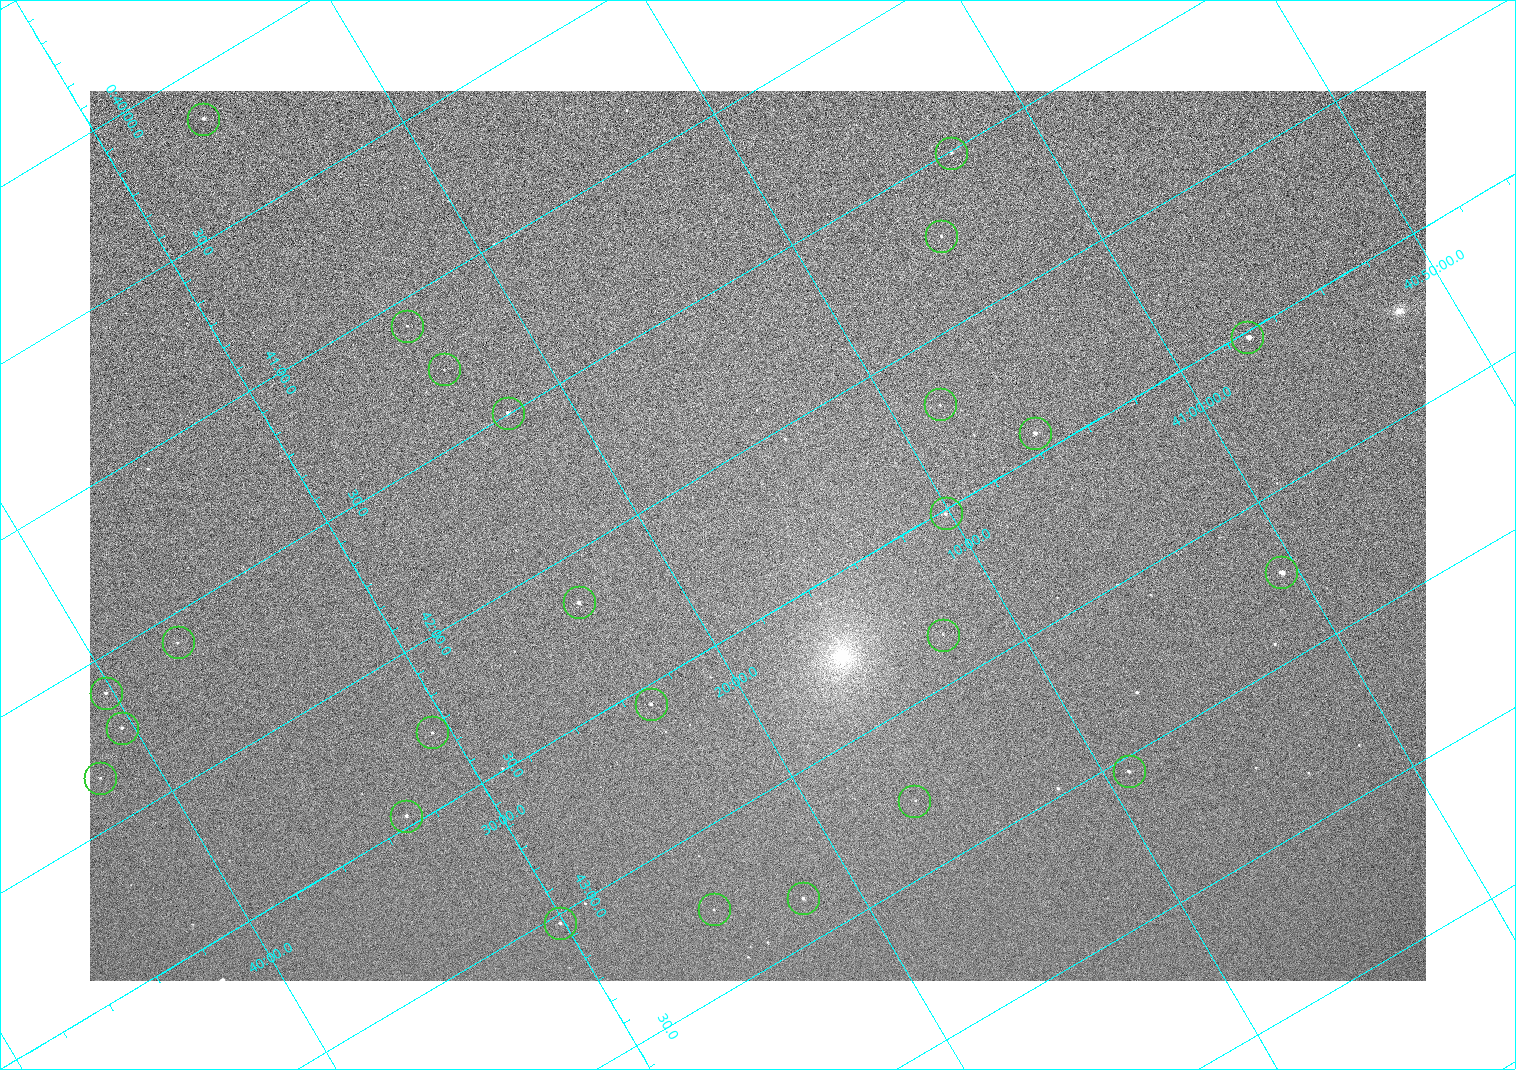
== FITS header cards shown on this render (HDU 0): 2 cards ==
NAXIS1  =                 1336 / length of data axis 1
NAXIS2  =                  890 / length of data axis 2

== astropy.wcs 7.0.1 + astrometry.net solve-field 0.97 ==
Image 1336 x 890 px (HDU 0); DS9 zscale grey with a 90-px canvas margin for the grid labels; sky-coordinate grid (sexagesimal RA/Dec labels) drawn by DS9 from the SOLVED WCS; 25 Tycho-2 reference stars matched to detected sources circled (green)
Header WCS: none
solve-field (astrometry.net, Tycho-2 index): SOLVED blind (the file carries no WCS)
Solved WCS: RA---TAN-SIP/DEC--TAN-SIP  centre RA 00:42:16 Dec +41:17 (10.57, +41.28 deg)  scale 2.22 arcsec/px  FOV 49.4' x 32.9'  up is -121 deg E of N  parity normal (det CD < 0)
(file carries no celestial WCS; the grid is the blind solution)
Tycho-2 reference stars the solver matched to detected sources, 25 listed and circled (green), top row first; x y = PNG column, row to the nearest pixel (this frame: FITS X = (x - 90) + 1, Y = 890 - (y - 91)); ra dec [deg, ICRS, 3 dp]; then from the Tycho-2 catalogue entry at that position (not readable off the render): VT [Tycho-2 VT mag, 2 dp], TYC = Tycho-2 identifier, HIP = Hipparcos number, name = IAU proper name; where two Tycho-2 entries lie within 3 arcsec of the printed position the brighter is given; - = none
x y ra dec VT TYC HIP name
203 119 10.038 +41.438 10.94 2805-517-1 - -
951 153 10.377 +41.053 11.36 2801-2079-1 - -
941 236 10.431 +41.085 11.65 2801-2062-1 - -
407 326 10.270 +41.396 11.86 2805-219-1 - -
1247 337 10.629 +40.954 9.37 2801-2009-1 3333 -
444 369 10.317 +41.390 12.74 2805-201-1 - -
940 404 10.549 +41.138 12.52 2801-2061-1 - -
508 413 10.374 +41.370 10.16 2805-213-1 - -
1035 433 10.609 +41.097 10.73 2801-2063-1 - -
946 513 10.628 +41.169 11.22 2801-2073-1 - -
1281 572 10.809 +41.009 9.29 2801-2078-1 - -
579 602 10.538 +41.392 10.59 2805-2135-1 - -
943 635 10.713 +41.209 11.21 2801-2008-1 - -
178 642 10.397 +41.617 11.40 2805-1201-1 - -
106 693 10.403 +41.671 11.00 2805-218-1 - -
651 704 10.639 +41.386 11.36 2805-2208-1 - -
122 728 10.434 +41.673 11.25 2805-1332-1 - -
432 732 10.568 +41.510 11.29 2805-2124-1 - -
1129 771 10.886 +41.153 10.99 2801-2037-1 - -
100 778 10.460 +41.701 12.35 2805-662-1 - -
914 801 10.818 +41.276 11.21 2805-2125-1 - -
406 816 10.616 +41.550 10.67 2805-2192-1 - -
803 898 10.840 +41.365 11.39 2805-2131-2 - -
714 909 10.811 +41.416 11.59 2805-2157-1 - -
560 923 10.757 +41.502 11.21 2805-2136-1 - -